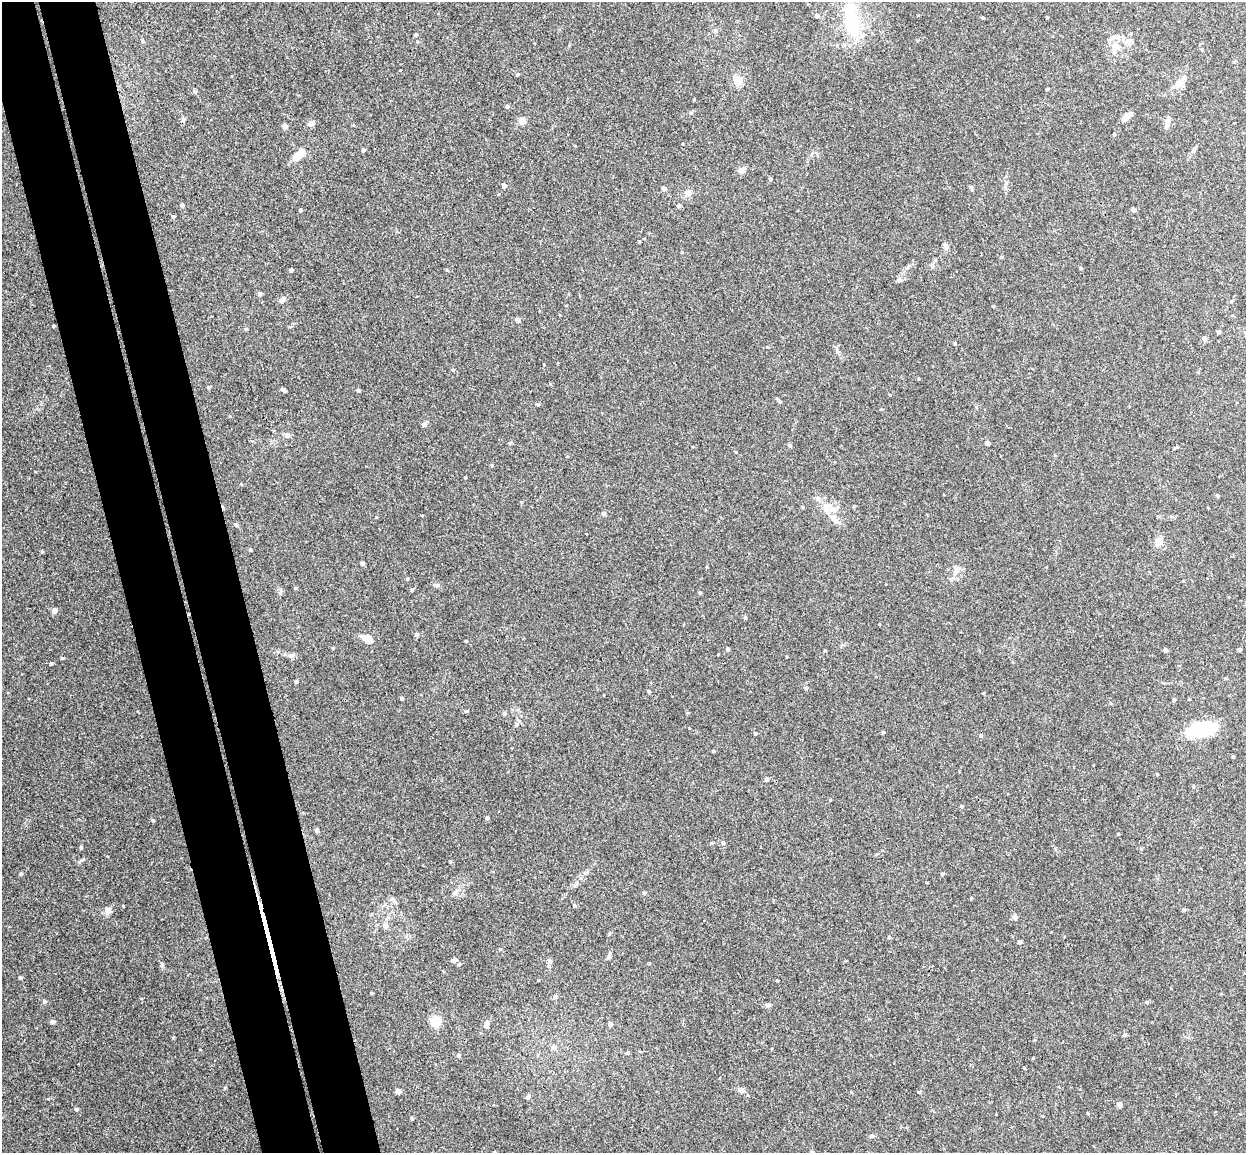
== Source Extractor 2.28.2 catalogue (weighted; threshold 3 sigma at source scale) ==
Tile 11 of 4 x 4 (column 3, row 3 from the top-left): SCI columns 2543-3786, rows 1305-2455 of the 5086 x 5029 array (HDU 1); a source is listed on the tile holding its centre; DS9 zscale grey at full resolution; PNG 1248 x 1155 px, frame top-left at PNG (2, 2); no overlay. Shown black and unused: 9% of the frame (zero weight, under 3 of 4 exposures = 5% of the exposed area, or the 3 px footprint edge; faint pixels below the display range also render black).
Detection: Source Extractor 2.28.2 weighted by HDU 2 'WHT'; one run over the whole footprint, this tile lists its part. Background 0.0427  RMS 0.0043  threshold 0.0192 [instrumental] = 3 sigma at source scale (4.5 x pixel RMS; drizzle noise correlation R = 1.50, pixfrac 1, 0.05/0.05 arcsec/px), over >= 5 px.
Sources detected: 152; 1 inside a brighter object's white glare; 1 cosmic-ray / hot-pixel residue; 1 long thin detection or spike segment (spike, bleed or trail) — not listed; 4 inside a brighter listed object's ellipse — not listed separately; the other 145 listed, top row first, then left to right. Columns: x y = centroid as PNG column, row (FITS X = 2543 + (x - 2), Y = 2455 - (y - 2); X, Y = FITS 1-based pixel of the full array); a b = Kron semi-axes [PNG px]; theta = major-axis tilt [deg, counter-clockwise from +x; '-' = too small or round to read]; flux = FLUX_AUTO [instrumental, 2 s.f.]
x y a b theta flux
817 15 5 4 - 0.68
982 18 4 3 - 0.45
852 21 47 20 -82 22
416 35 4 4 - 0.52
1116 47 11 9 64 4
517 74 5 4 - 0.66
736 80 15 9 -77 3.1
1178 84 12 8 35 2.5
1047 89 3 3 - 0.5
507 106 5 4 - 0.7
1127 116 12 5 33 3
183 120 6 5 - 0.75
522 121 7 7 - 2.7
1167 122 13 5 78 2.4
311 123 6 5 - 2.2
285 126 5 5 - 1.9
363 150 4 4 - 0.86
1194 150 10 5 53 0.98
297 157 11 7 54 4.9
742 170 11 7 -7 1.5
770 179 4 4 - 0.65
504 186 4 4 - 2.1
664 188 4 4 - 2
688 193 10 8 60 2
182 205 4 4 - 0.97
679 206 4 4 - 1.1
300 210 4 3 - 0.56
1134 210 4 4 - 1.8
173 217 4 4 - 0.65
639 241 4 3 - 0.31
946 247 6 6 - 1.7
682 252 3 3 - 0.35
1001 257 4 4 - 0.37
932 266 7 4 -62 0.81
1080 268 4 3 - 0.39
291 270 4 3 - 0.74
447 270 4 3 - 0.36
899 280 6 5 - 0.82
260 294 5 5 - 0.61
282 300 8 6 50 1.6
993 306 3 3 - 0.33
517 320 4 4 - 1.7
53 326 3 2 - 0.49
246 329 4 4 - 0.59
1218 331 4 3 - 1.2
1205 339 7 5 -57 0.89
453 370 4 4 - 0.44
208 387 4 4 - 0.62
283 389 5 4 - 0.79
359 391 5 4 - 0.53
780 401 6 4 -28 0.58
538 405 4 4 - 0.57
424 424 6 5 - 1.1
287 435 7 6 - 1.3
987 443 4 4 - 1.7
736 452 4 3 - 0.3
465 478 3 3 - 0.34
241 484 4 3 - 0.33
1217 496 4 4 - 0.65
521 502 4 3 - 0.34
803 507 4 3 - 0.41
826 509 18 8 -72 4.2
604 513 6 5 - 0.63
376 517 3 2 - 0.3
236 525 5 4 - 0.68
1159 541 10 7 56 3.9
250 550 4 3 - 0.47
42 552 5 3 - 0.44
362 563 4 3 - 1.1
706 567 4 3 - 0.3
407 579 4 3 - 0.38
437 585 9 3 -22 0.74
412 589 4 4 - 0.75
700 593 4 4 - 0.5
54 610 5 5 - 2.6
745 618 4 3 - 0.58
416 635 5 5 - 1.1
367 639 10 6 -33 4.6
466 641 3 3 - 0.6
728 649 4 4 - 0.87
1165 650 4 4 - 0.91
1239 650 4 4 - 1.5
825 651 4 3 - 0.37
291 655 8 6 -14 1.3
51 663 4 4 - 0.57
1225 678 4 3 - 0.44
296 682 4 3 - 0.67
649 691 5 4 - 0.5
402 698 3 3 - 0.83
1174 700 5 4 - 0.65
467 711 5 4 - 0.46
504 713 4 4 - 0.95
517 724 6 6 - 1
1200 729 33 18 13 18
755 734 4 4 - 0.61
981 736 5 3 - 0.44
1233 757 3 3 - 0.55
767 779 4 4 - 0.99
961 806 5 3 - 0.4
487 818 4 3 - 0.91
153 820 4 3 - 0.62
317 830 4 4 - 1.3
712 843 4 4 - 0.42
723 843 5 4 - 0.74
81 848 5 3 - 0.58
20 874 5 4 - 0.48
942 874 4 4 - 0.52
454 893 6 6 - 0.91
644 893 4 4 - 0.53
393 900 8 4 -46 0.95
574 906 4 4 - 0.78
108 910 9 7 71 2.2
1184 910 4 4 - 0.77
1015 917 5 5 - 1.3
386 925 7 6 - 1.4
889 937 5 4 - 0.47
1019 942 4 4 - 0.82
609 955 7 4 -72 0.66
454 960 6 5 - 0.82
549 961 7 5 -88 1.1
459 964 4 4 - 0.5
20 977 6 3 -19 0.4
777 981 3 2 - 0.41
372 993 3 3 - 0.36
555 997 5 5 - 0.82
44 1001 5 5 - 0.74
1147 1002 5 3 - 0.32
769 1005 6 5 - 0.8
435 1021 5 5 - 38
52 1022 5 4 - 1.3
610 1024 4 4 - 1.4
487 1026 8 4 82 0.9
1124 1035 5 4 - 0.64
553 1047 6 5 - 1.5
628 1053 4 4 - 0.56
458 1055 5 5 - 0.92
741 1090 9 7 -37 1.4
398 1091 4 4 - 2.3
919 1092 4 4 - 0.42
528 1096 6 4 75 0.81
1119 1104 6 5 - 1.4
76 1109 5 4 - 0.53
412 1119 4 3 - 0.53
872 1136 5 5 - 0.92
812 1152 4 3 - 0.71
Isophote crosses this tile's border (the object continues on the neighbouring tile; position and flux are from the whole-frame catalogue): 1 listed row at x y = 812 1152
Unlisted compact peaks at least as high as the median listed source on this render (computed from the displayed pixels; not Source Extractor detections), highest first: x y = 62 658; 161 965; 48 1099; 173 1038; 81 860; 195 92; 230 416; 333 648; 295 588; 492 465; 883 732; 1033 1058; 1024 1068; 550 384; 280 593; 713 751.